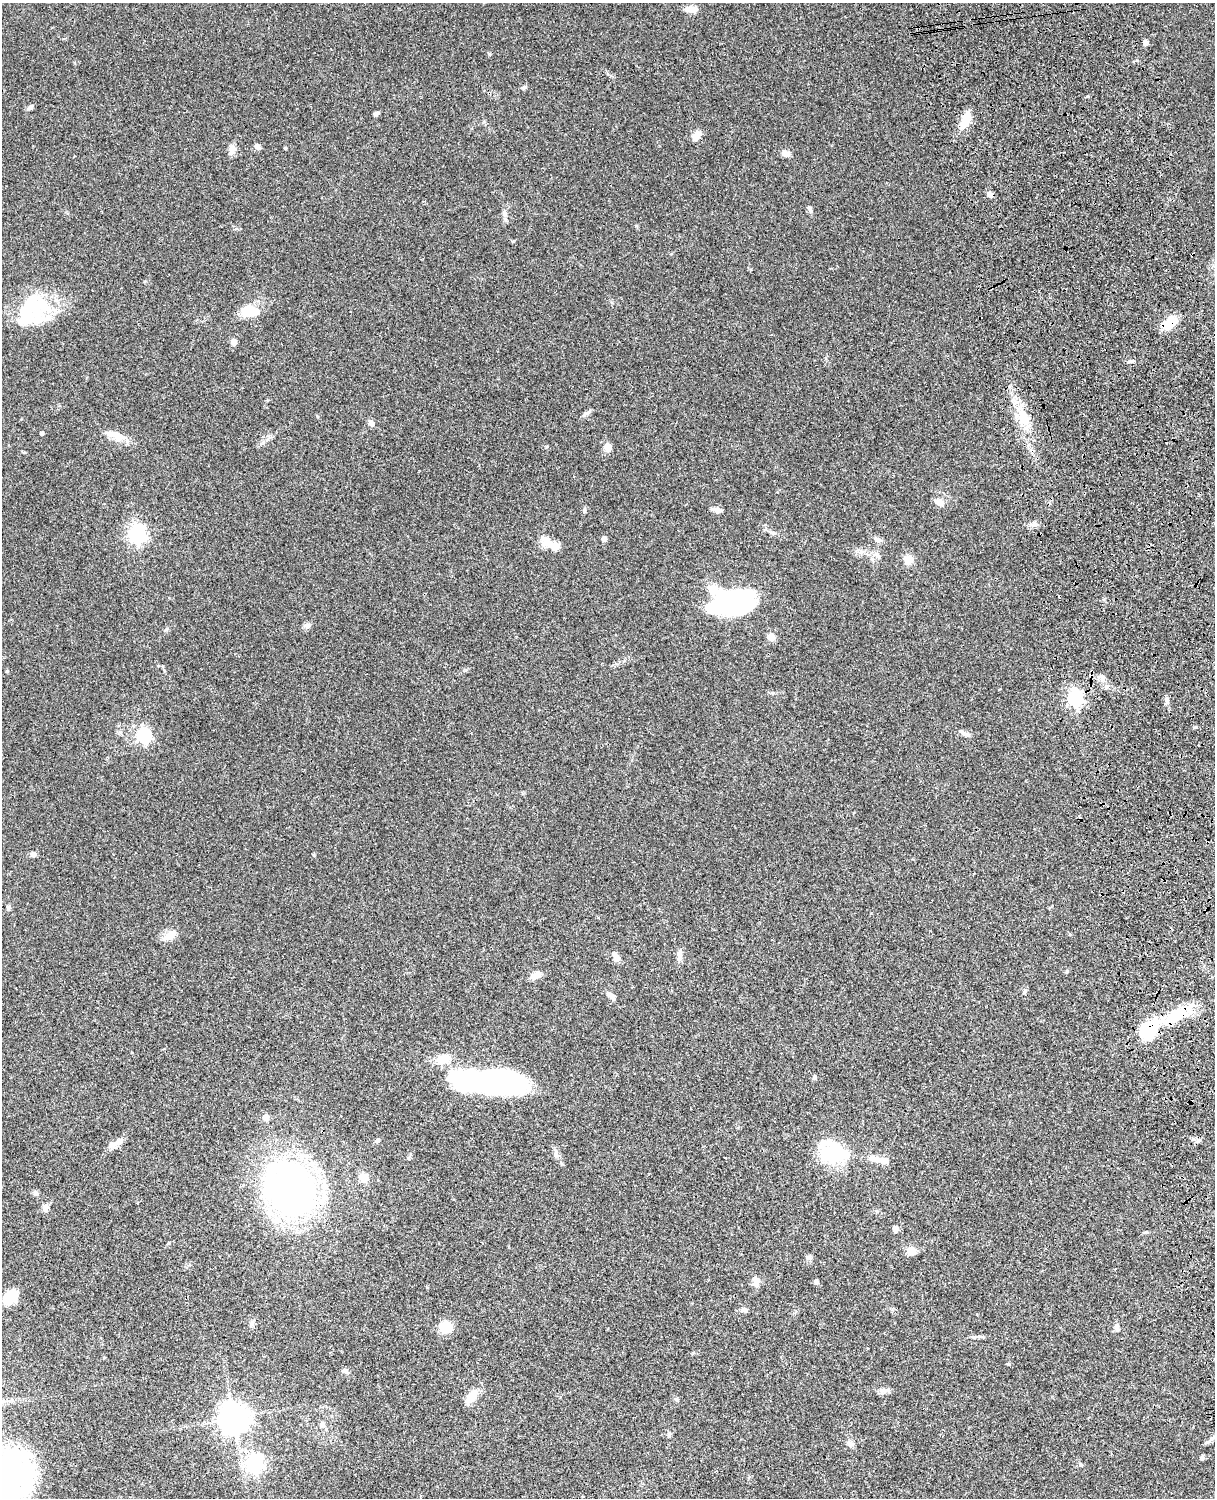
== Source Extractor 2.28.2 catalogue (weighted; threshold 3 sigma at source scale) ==
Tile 6 of 4 x 3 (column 2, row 2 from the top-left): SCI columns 1333-2545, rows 1772-3267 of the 5089 x 4926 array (HDU 1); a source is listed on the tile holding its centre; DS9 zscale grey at full resolution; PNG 1217 x 1500 px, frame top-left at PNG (2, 3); no overlay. Shown black and unused: <1% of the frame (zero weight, under 3 of 4 exposures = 6% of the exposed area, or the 3 px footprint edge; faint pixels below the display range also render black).
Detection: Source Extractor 2.28.2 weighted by HDU 2 'WHT'; one run over the whole footprint, this tile lists its part. Background 0.0742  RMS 0.0058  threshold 0.0259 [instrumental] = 3 sigma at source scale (4.5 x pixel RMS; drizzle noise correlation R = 1.50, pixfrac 1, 0.05/0.05 arcsec/px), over >= 5 px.
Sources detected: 101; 5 inside a brighter object's white glare — not listed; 5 inside a brighter listed object's ellipse — not listed separately; the other 91 listed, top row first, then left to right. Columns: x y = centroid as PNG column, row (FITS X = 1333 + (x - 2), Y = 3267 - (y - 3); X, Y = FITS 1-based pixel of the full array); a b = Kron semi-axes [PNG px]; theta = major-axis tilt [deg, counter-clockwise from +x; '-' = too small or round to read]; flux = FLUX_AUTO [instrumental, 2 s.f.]
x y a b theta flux
691 9 14 7 0 5.2
1146 42 6 5 - 2.1
489 54 5 4 - 0.64
524 87 6 5 - 0.95
30 107 9 6 40 1.4
376 113 6 5 - 1.2
965 121 20 9 70 9.1
696 135 10 7 49 4.9
257 147 7 5 -52 2.1
285 148 4 4 - 0.48
232 150 14 7 77 3
785 154 10 7 -17 2.8
990 194 8 6 -38 2.6
810 210 9 4 -90 1.2
504 213 6 6 - 1.3
35 308 41 31 -29 35
250 311 21 12 -11 12
1170 323 17 10 37 12
234 342 5 4 - 6.1
1132 361 7 4 18 0.88
588 413 11 4 44 1.6
1024 418 26 13 -68 14
371 423 8 6 -54 2.5
42 433 3 3 - 1.3
115 435 27 10 -18 7.6
608 447 9 8 - 4.2
939 502 12 8 -25 3.4
717 510 13 6 -13 2.4
584 511 7 5 76 1
1034 524 8 6 -89 1.8
137 534 7 6 - 190
604 539 6 5 - 1.7
878 540 10 6 -37 2.1
548 542 20 11 -32 7.3
878 556 11 4 -45 1.6
908 559 10 9 - 6
733 602 45 24 9 74
307 626 10 6 -4 2
771 637 11 9 -61 3
7 671 4 3 - 0.68
1102 677 8 6 -10 2.2
1106 687 6 4 72 0.89
1075 698 7 6 - 140
965 734 16 5 -24 2.2
144 735 6 6 - 100
33 854 7 5 -5 1.9
9 908 6 6 - 1
169 936 17 10 34 5.4
679 954 15 6 85 2.9
616 957 13 6 -64 3.2
1067 971 5 4 - 0.64
536 975 14 7 25 4
1024 991 7 5 58 1
609 995 9 7 -35 2.2
1177 1015 37 15 32 22
1148 1030 23 15 57 35
443 1059 20 12 16 8.3
814 1077 7 5 69 0.85
493 1078 59 24 -4 140
266 1117 5 5 - 6.6
377 1141 6 5 - 1.1
113 1144 16 7 10 3
556 1154 15 6 -66 2.6
831 1154 31 23 -38 29
874 1158 19 8 -22 4.5
363 1178 8 8 - 6.2
290 1189 51 42 -57 220
36 1193 7 6 - 1.6
45 1208 11 7 83 2.1
895 1229 5 4 - 4.6
912 1251 10 9 - 4.9
809 1257 7 6 - 1.6
756 1282 13 9 -85 3.2
816 1282 4 4 - 1.8
10 1297 14 10 45 16
744 1310 9 6 10 1.8
252 1323 9 6 61 1.6
445 1327 12 11 - 12
1117 1327 12 5 -65 1.6
345 1371 10 4 -23 1.2
883 1390 11 5 -7 2.1
471 1396 17 9 49 8.2
676 1399 7 5 -39 1
234 1418 10 10 - 660
322 1425 6 5 - 2.5
669 1435 6 4 72 0.79
850 1444 10 7 -7 1.8
1202 1457 5 5 - 1.3
255 1464 7 7 - 200
1081 1464 6 3 -45 0.73
7 1480 68 58 41 130
Overlapping masked pixels (flux is a lower limit): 3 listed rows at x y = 1170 323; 1177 1015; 1148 1030
Isophote crosses this tile's border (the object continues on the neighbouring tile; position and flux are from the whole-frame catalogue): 1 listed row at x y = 7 1480
Unlisted compact peaks at least as high as the median listed source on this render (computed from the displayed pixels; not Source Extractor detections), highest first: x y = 1167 698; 1008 1364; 314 855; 263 443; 163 666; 546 447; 166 630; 1088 96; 636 226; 1196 727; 1146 1232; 773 693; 145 281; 1137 60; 317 416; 612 302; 773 533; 408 1158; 671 254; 1104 599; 751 269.